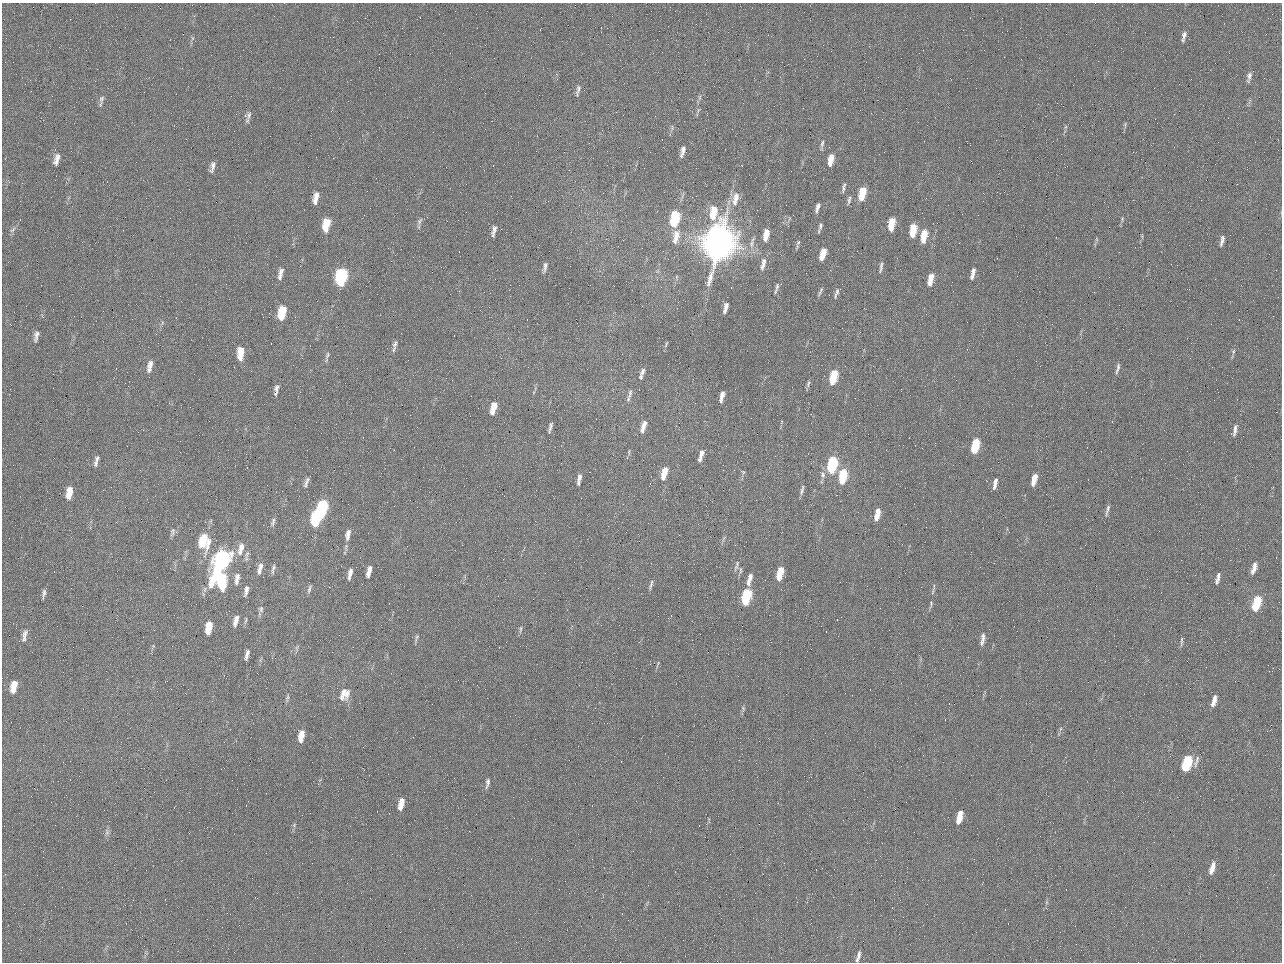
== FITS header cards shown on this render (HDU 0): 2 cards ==
NAXIS1  =                 1280 / length of data axis 1
NAXIS2  =                  960 / length of data axis 2

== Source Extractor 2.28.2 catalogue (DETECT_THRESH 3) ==
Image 1280 x 960 px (HDU 0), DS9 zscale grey, 1 PNG px = 1 image px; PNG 1284 x 964 px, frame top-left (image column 1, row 960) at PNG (2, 3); no overlay
Background 2560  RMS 180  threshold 554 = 3 sigma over >= 5 px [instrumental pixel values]
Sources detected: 154; all 154 listed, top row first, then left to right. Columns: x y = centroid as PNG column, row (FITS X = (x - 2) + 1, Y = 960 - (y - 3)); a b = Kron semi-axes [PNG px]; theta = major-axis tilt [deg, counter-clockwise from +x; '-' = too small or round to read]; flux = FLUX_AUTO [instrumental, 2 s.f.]
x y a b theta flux
1184 36 17 6 77 6.6e+04
192 38 7 4 -72 1.9e+04
984 50 2 2 - 6.3e+04
1249 77 15 6 80 5.9e+04
578 90 17 5 77 4.5e+04
700 97 8 3 72 2.5e+04
102 98 10 7 59 4.2e+04
249 115 13 7 69 5.3e+04
1125 124 7 5 80 1.9e+04
1065 127 7 4 70 1.8e+04
822 144 12 4 78 3.6e+04
682 151 13 5 76 6.2e+04
57 159 15 6 74 8.4e+04
831 160 13 5 79 1.5e+05
212 167 13 5 77 6.0e+04
843 187 13 4 77 3.6e+04
862 193 12 6 75 3.3e+05
736 197 13 9 81 1.1e+05
316 198 14 6 78 1.2e+05
849 200 13 5 74 3.6e+04
735 202 10 7 -87 7.7e+04
817 208 13 5 72 5.6e+04
714 211 12 8 83 2.3e+05
712 216 7 6 - 1.1e+05
675 219 13 6 77 9.7e+05
1122 219 6 4 74 1.6e+04
419 221 10 5 52 3.7e+04
891 224 11 5 80 3.1e+05
326 225 13 6 78 3.4e+05
821 226 9 5 81 3.7e+04
12 230 11 5 45 3.2e+04
913 230 11 5 81 3.3e+05
494 231 15 5 77 6.1e+04
766 234 13 6 79 1.6e+05
924 236 13 6 80 2.5e+05
676 237 18 8 78 1.4e+05
1096 239 6 4 -71 1.7e+04
1222 240 13 4 77 5.0e+04
719 244 23 16 73 1.3e+07
752 244 12 7 75 7.6e+04
798 244 14 3 74 2.6e+04
823 254 12 5 72 2.0e+05
763 264 18 6 77 9.3e+04
545 267 12 4 78 4.2e+04
881 267 14 4 79 4.0e+04
280 273 14 5 77 7.2e+04
973 273 15 5 78 7.7e+04
341 277 13 7 77 1.9e+06
930 279 12 5 78 1.6e+05
777 286 11 5 80 4.0e+04
820 293 10 4 68 2.5e+04
836 293 16 5 73 4.1e+04
725 308 13 5 75 7.1e+04
282 313 13 6 78 4.4e+05
36 336 15 6 76 6.0e+04
395 344 11 6 70 4.6e+04
666 344 9 2 65 1.4e+04
1233 351 7 5 83 2.4e+04
241 352 10 7 86 1.6e+05
327 355 13 4 72 3.1e+04
240 357 7 5 -69 8.8e+04
150 364 10 7 73 6.3e+04
1118 368 15 4 76 4.4e+04
149 370 6 6 - 3.6e+04
642 373 13 5 70 5.4e+04
833 377 12 5 77 5.3e+05
808 384 11 4 71 2.7e+04
277 388 9 5 75 3.8e+04
275 393 6 4 54 2.3e+04
630 393 12 5 76 4.8e+04
722 396 11 4 76 8.2e+04
494 406 8 6 64 1.4e+05
493 411 6 4 64 8.8e+04
644 424 12 6 64 6.4e+04
550 427 10 3 77 3.8e+04
642 429 9 5 81 4.4e+04
1235 430 16 5 79 5.6e+04
975 446 12 5 76 6.1e+05
701 455 14 5 73 8.0e+04
97 459 9 6 73 3.2e+04
96 463 8 6 78 3.5e+04
832 465 12 5 80 1.4e+06
743 472 7 4 -45 1.8e+04
664 473 14 5 73 1.9e+05
823 475 9 6 -80 4.3e+04
843 476 13 5 80 6.9e+05
580 477 8 5 80 4.2e+04
1034 480 13 5 77 1.5e+05
306 482 16 5 73 4.8e+04
578 483 6 4 -81 2.5e+04
995 483 13 4 79 7.0e+04
802 490 12 4 73 3.8e+04
69 492 13 6 78 1.6e+05
322 508 12 5 78 1.3e+06
1107 510 16 4 75 4.4e+04
877 514 14 5 76 1.6e+05
316 518 14 6 77 1.5e+06
273 522 13 5 74 4.1e+04
172 532 13 5 75 3.7e+04
348 534 16 7 78 8.0e+04
204 541 16 10 87 4.9e+05
241 547 13 8 78 9.6e+04
240 552 8 6 -52 5.2e+04
247 554 12 5 72 4.1e+04
221 561 22 8 67 3.3e+06
736 565 16 5 72 4.0e+04
260 566 8 6 79 5.2e+04
273 567 10 5 66 3.8e+04
1254 568 15 5 74 1.0e+05
740 570 11 4 83 3.0e+04
259 571 10 7 78 4.9e+04
369 571 11 4 76 9.2e+04
780 573 13 5 75 3.2e+05
350 574 12 4 78 6.6e+04
237 577 10 8 -78 6.0e+04
1218 578 15 5 76 6.4e+04
749 579 16 5 75 1.0e+05
222 580 14 7 86 7.3e+05
236 581 12 7 88 5.9e+04
651 585 14 4 73 3.6e+04
309 589 11 4 74 2.7e+04
246 590 15 5 77 5.9e+04
44 593 12 4 81 3.6e+04
746 596 13 6 75 1.1e+06
1256 603 12 6 74 6.6e+05
931 604 10 4 87 2.3e+04
261 609 8 6 -78 3.4e+04
246 620 10 3 75 2.1e+04
236 621 11 4 76 9.0e+04
209 628 11 5 79 2.6e+05
520 629 11 3 84 2.6e+04
25 634 13 6 72 6.5e+04
417 637 9 5 69 2.7e+04
983 639 14 5 80 7.7e+04
1181 641 16 3 87 3.0e+04
297 648 7 4 -72 2.0e+04
247 654 10 3 77 5.1e+04
14 687 13 6 77 2.0e+05
343 694 19 8 77 1.2e+05
347 694 16 7 79 8.1e+04
287 698 9 4 77 2.5e+04
1214 700 13 5 75 1.0e+05
743 708 7 4 -67 2.1e+04
1060 729 6 4 71 2.0e+04
301 736 12 5 79 1.7e+05
1196 761 19 5 73 5.7e+04
1187 763 12 6 73 1.0e+06
487 783 13 5 81 4.3e+04
401 804 13 5 78 1.7e+05
959 817 12 5 78 2.2e+05
294 825 6 5 - 1.9e+04
107 832 9 6 89 3.8e+04
1212 868 14 5 73 1.1e+05
858 956 14 4 74 5.5e+04
At the frame edge (FLAGS 8, measured only in part): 1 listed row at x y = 858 956